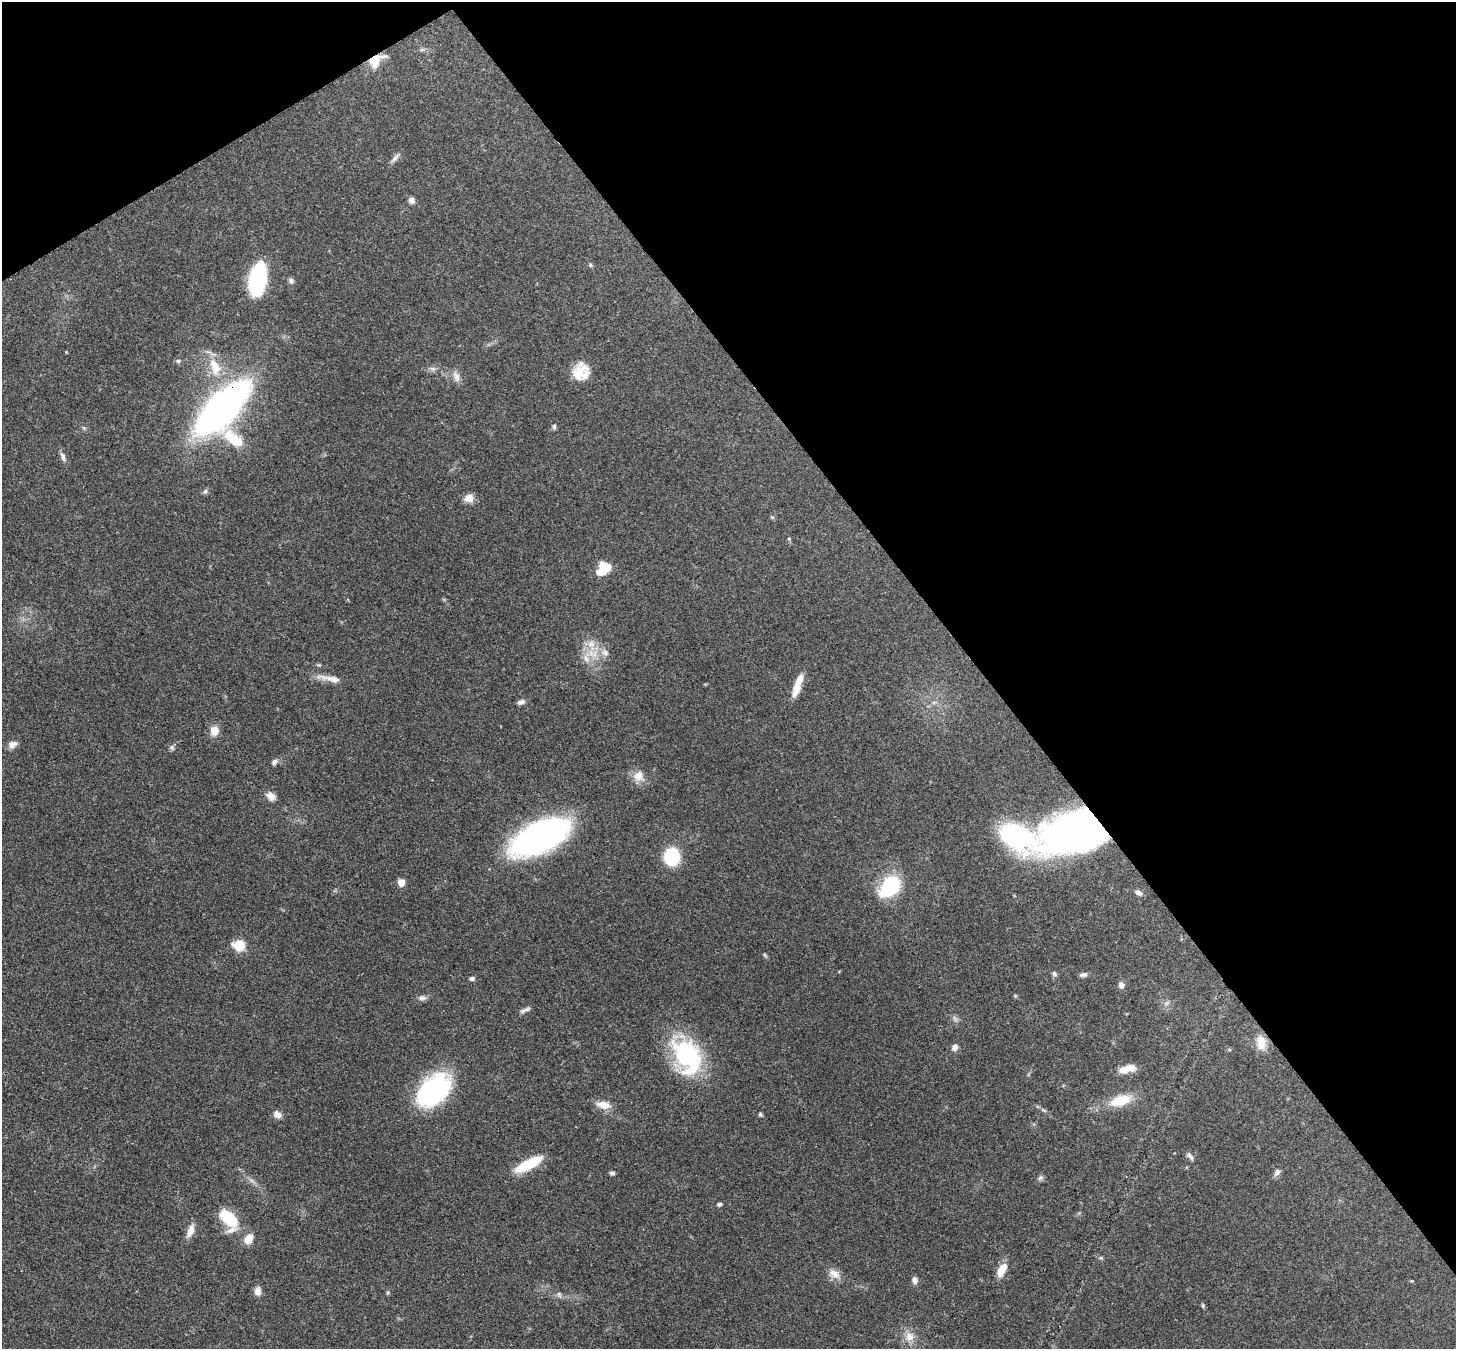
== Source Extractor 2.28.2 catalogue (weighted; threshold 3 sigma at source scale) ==
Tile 3 of 4 x 4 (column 3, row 1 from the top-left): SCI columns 2987-4440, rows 4251-5597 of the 5971 x 5944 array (HDU 1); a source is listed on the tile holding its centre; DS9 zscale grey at full resolution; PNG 1458 x 1351 px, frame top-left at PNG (2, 2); no overlay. Shown black and unused: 36% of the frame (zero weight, under 3 of 4 exposures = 7% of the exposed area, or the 3 px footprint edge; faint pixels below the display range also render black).
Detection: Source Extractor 2.28.2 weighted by HDU 2 'WHT'; one run over the whole footprint, this tile lists its part. Background 0.179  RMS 0.0049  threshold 0.022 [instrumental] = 3 sigma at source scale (4.5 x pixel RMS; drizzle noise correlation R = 1.50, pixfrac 1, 0.05/0.05 arcsec/px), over >= 5 px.
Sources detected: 82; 1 too faint to see at this stretch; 1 inside a brighter object's white glare — not listed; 5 inside a brighter listed object's ellipse — not listed separately; the other 75 listed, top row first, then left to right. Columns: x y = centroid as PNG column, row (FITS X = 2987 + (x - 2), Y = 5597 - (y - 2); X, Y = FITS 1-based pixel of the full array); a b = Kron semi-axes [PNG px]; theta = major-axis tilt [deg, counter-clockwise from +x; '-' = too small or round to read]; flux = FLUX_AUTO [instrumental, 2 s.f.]
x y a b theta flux
375 61 19 13 72 8.2
395 158 15 5 49 1.9
411 200 7 6 - 2.4
590 265 6 4 -70 0.73
257 280 28 14 81 58
291 281 8 7 - 1.3
178 361 7 6 - 1
215 366 27 14 -69 12
432 368 11 4 -5 1.5
581 372 19 18 - 10
456 377 16 8 -68 3.1
222 407 47 18 46 260
554 426 7 5 -89 1.1
84 428 6 4 -44 0.72
234 439 34 15 -38 15
63 457 13 6 -65 2.1
205 491 7 5 46 1
469 498 11 9 13 4.3
772 517 6 4 -18 0.58
601 571 17 10 81 8.5
592 654 24 11 12 8.4
330 678 38 7 -10 5.7
797 687 24 9 67 7.1
521 702 10 6 19 1.6
934 702 7 4 18 0.96
214 731 10 9 - 5.4
12 745 10 8 32 3.3
172 748 8 7 - 1.2
274 762 9 6 59 1.6
639 776 16 14 -20 5.5
271 796 11 9 -49 3.6
1075 832 65 35 17 240
539 837 58 26 26 130
672 857 11 9 84 47
401 882 5 5 - 8.3
890 886 16 11 49 53
1139 892 11 7 -31 2.9
239 945 11 10 - 11
765 955 7 4 -53 0.7
1054 974 6 5 - 1.3
1083 974 9 5 11 1.5
472 978 6 5 - 1.2
1121 985 8 6 -66 1.9
422 998 10 7 1 1.9
1166 1003 7 6 - 1.3
525 1010 16 4 23 1.6
1261 1042 19 12 -85 6.6
955 1047 9 7 63 2.1
687 1057 40 25 -60 63
1130 1068 15 10 -7 4.6
433 1090 40 25 43 60
1120 1101 25 12 16 13
603 1105 19 9 -13 5.3
1044 1110 8 4 -37 0.86
760 1114 6 5 - 0.78
277 1115 10 7 -38 2.9
1190 1156 12 5 -44 1.7
528 1164 28 9 27 21
1277 1172 11 7 54 1.8
612 1173 7 4 -2 0.99
1040 1177 9 6 48 1.2
719 1204 6 5 - 0.87
229 1219 24 13 -52 21
190 1231 18 8 67 3.9
248 1239 11 9 57 5.8
1101 1258 6 4 -18 0.7
1002 1270 17 8 60 7.2
834 1274 17 11 -30 4.5
914 1280 8 6 -77 2.2
1412 1281 5 4 - 0.42
258 1291 10 8 83 2.9
388 1292 6 3 71 0.57
559 1294 9 5 -64 1.3
1203 1306 6 4 -90 0.69
910 1337 12 12 - 5
Overlapping masked pixels (flux is a lower limit): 3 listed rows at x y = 375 61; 222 407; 1075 832